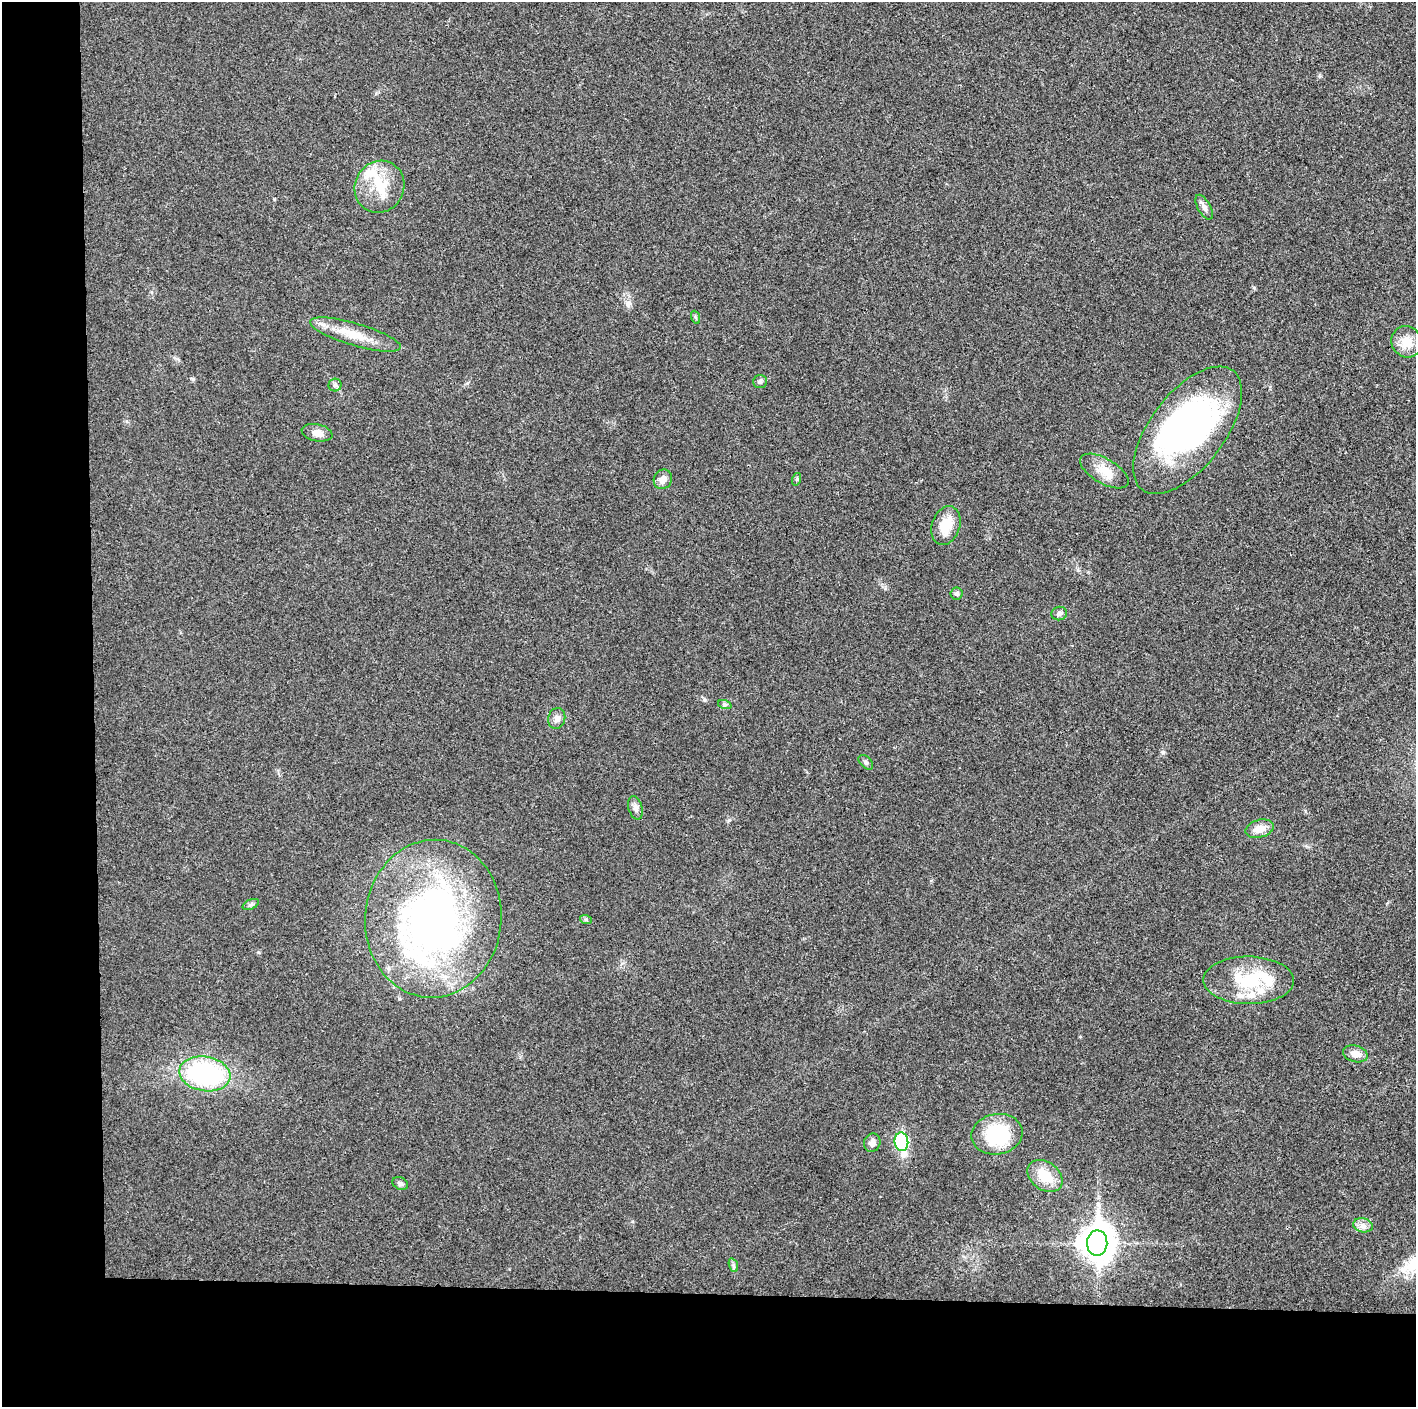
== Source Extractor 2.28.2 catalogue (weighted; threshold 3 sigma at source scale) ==
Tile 7 of 3 x 3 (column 1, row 3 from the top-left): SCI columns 1-1414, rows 6-1410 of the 4242 x 4224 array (HDU 1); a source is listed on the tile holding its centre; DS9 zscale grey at full resolution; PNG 1418 x 1409 px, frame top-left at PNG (2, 2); each listed source drawn as its Kron ellipse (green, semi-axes under 4 px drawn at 4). Shown black and unused: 14% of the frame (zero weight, under 3 of 4 exposures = <1% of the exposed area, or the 3 px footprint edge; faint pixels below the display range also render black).
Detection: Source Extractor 2.28.2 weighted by HDU 2 'WHT'; one run over the whole footprint, this tile lists its part. Background 0.0211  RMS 0.0056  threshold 0.0251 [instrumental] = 3 sigma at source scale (4.5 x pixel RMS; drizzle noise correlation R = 1.50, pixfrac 1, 0.05/0.05 arcsec/px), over >= 5 px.
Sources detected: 44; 3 inside a brighter object's white glare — neither listed nor drawn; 7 inside a brighter listed object's ellipse — not listed separately; the other 34 listed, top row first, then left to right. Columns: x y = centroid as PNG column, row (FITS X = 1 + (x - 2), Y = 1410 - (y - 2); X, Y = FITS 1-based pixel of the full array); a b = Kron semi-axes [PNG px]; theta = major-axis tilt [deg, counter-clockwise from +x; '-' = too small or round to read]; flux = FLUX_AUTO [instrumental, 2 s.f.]
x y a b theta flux
379 187 26 24 60 20
1204 207 14 6 -60 2.6
695 317 7 4 -70 0.87
355 334 47 11 -16 14
1407 342 16 15 - 9.5
760 381 7 6 - 1.4
335 385 6 6 - 1.4
1188 430 75 37 53 150
317 433 15 8 -12 4
1104 471 27 12 -30 9.5
663 479 10 8 59 4.3
797 479 6 4 71 0.73
946 525 20 14 71 12
956 593 6 6 - 1.2
1059 613 8 6 16 1.8
725 705 7 4 -18 1.1
557 718 10 8 75 2.8
866 762 9 5 -45 1.3
635 808 12 7 -76 2.4
1260 829 14 9 15 6.3
251 904 9 5 23 1.3
433 919 79 68 85 240
586 920 6 4 -19 0.84
1249 980 45 23 -1 31
1355 1054 12 8 -14 5.2
205 1074 26 17 -10 74
997 1134 26 20 10 37
901 1142 9 7 -84 52
872 1143 9 8 - 3.4
1045 1176 19 14 -36 12
400 1184 8 6 -30 1.6
1363 1225 10 7 -12 2.8
1097 1243 13 10 89 970
733 1265 7 4 -70 1.1
Unlisted compact peaks at least as high as the median listed source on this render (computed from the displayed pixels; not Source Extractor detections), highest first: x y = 1163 752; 704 700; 1254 288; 729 820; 258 952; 193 379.